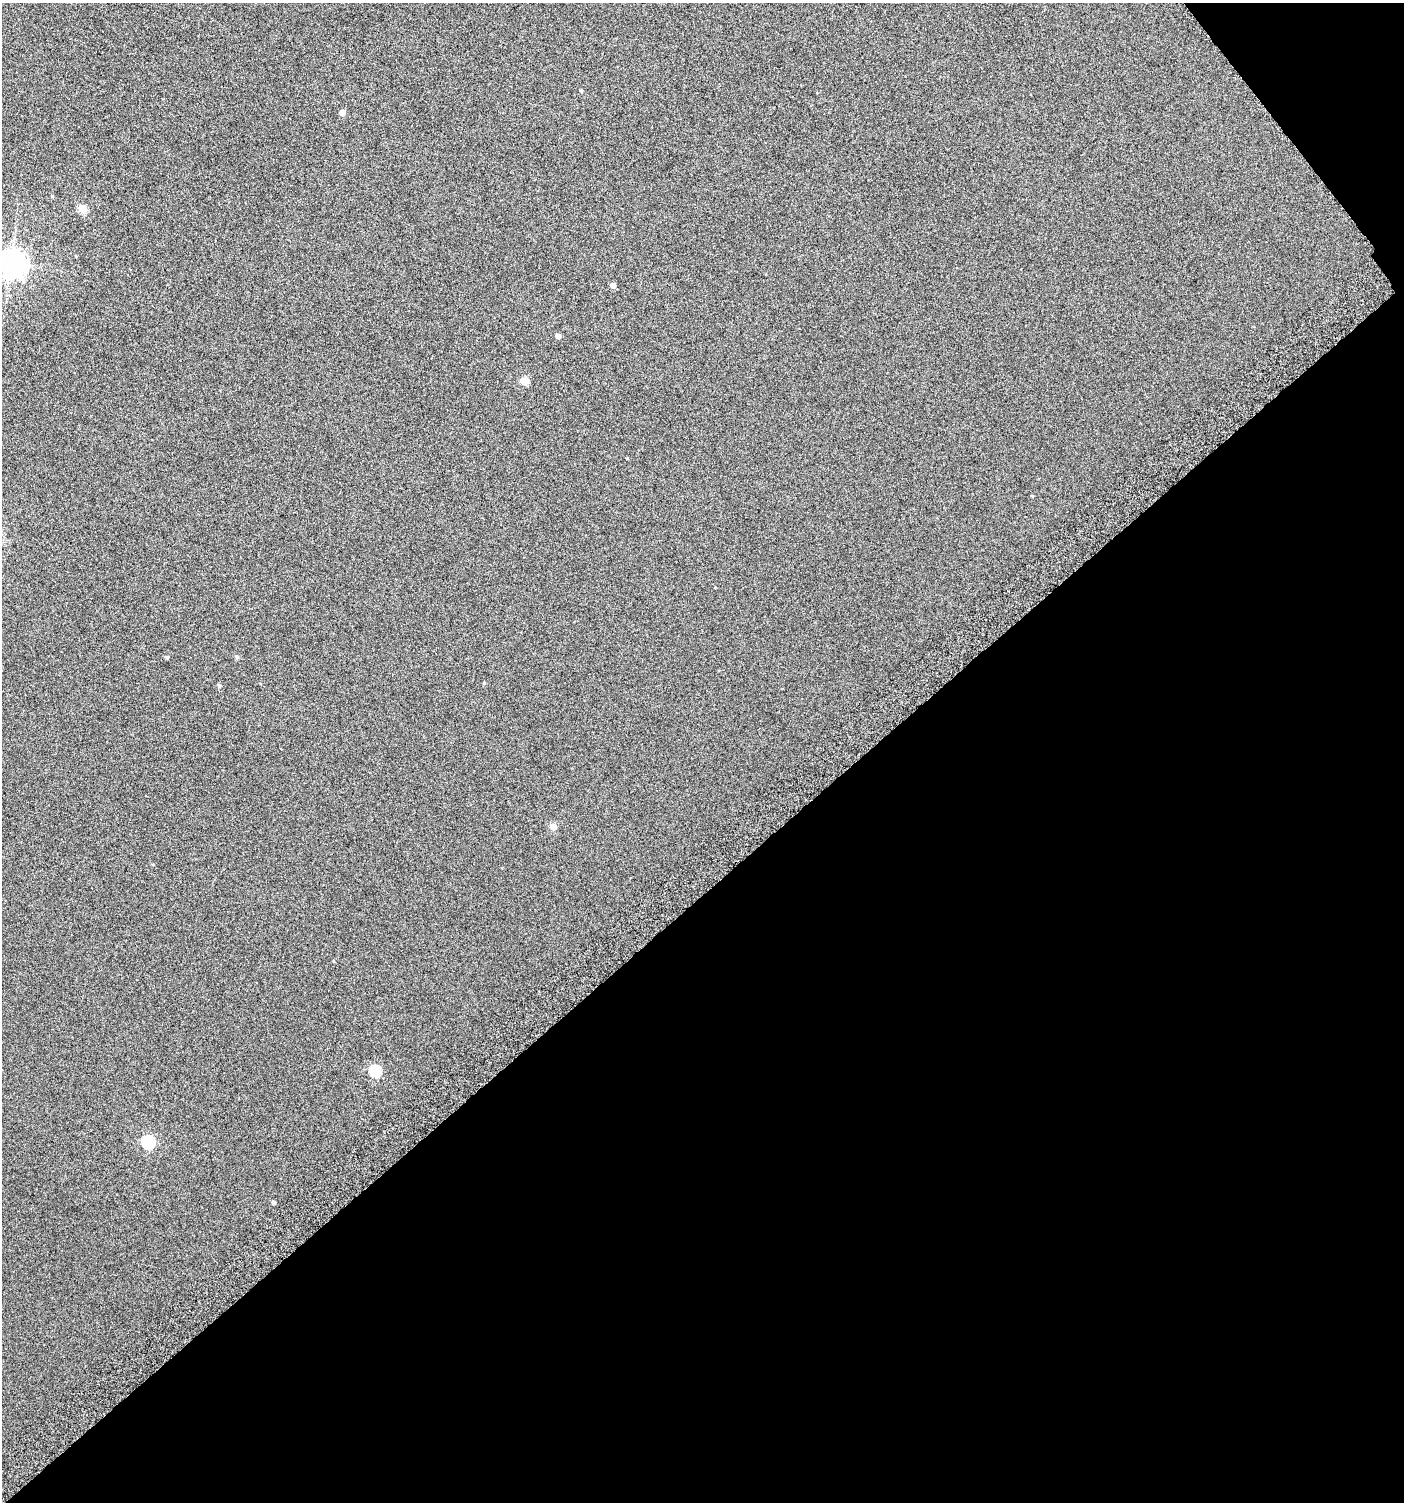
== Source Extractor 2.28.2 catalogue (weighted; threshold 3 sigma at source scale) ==
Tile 12 of 4 x 4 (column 4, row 3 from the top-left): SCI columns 4440-5841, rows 1528-3027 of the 6008 x 6064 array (HDU 1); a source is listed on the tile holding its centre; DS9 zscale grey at full resolution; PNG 1406 x 1504 px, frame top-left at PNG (2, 3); no overlay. Shown black and unused: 42% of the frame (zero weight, under 4 of 8 exposures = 2% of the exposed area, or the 3 px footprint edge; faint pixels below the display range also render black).
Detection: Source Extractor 2.28.2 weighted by HDU 2 'WHT'; one run over the whole footprint, this tile lists its part. Background -0.0786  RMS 0.26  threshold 1.07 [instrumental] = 3 sigma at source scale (4.09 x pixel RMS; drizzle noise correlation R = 1.36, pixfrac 0.8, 0.0396/0.0396 arcsec/px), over >= 5 px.
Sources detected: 16; all 16 listed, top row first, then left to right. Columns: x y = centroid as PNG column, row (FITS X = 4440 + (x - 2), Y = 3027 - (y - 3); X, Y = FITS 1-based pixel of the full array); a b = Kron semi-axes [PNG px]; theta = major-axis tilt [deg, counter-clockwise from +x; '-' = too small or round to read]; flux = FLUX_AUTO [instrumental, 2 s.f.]
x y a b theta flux
581 90 4 3 - 27
342 113 4 4 - 160
52 196 5 3 - 19
82 208 5 5 - 610
11 264 9 8 - 28000
613 285 5 4 - 140
558 336 4 4 - 110
524 381 5 5 - 480
167 657 4 3 - 34
237 657 5 5 - 38
484 683 4 4 - 25
219 685 5 4 - 36
553 827 5 5 - 290
375 1071 6 5 - 1700
148 1142 6 6 - 2900
274 1202 4 3 - 54
Isophote crosses this tile's border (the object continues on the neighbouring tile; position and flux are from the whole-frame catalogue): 1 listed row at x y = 11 264